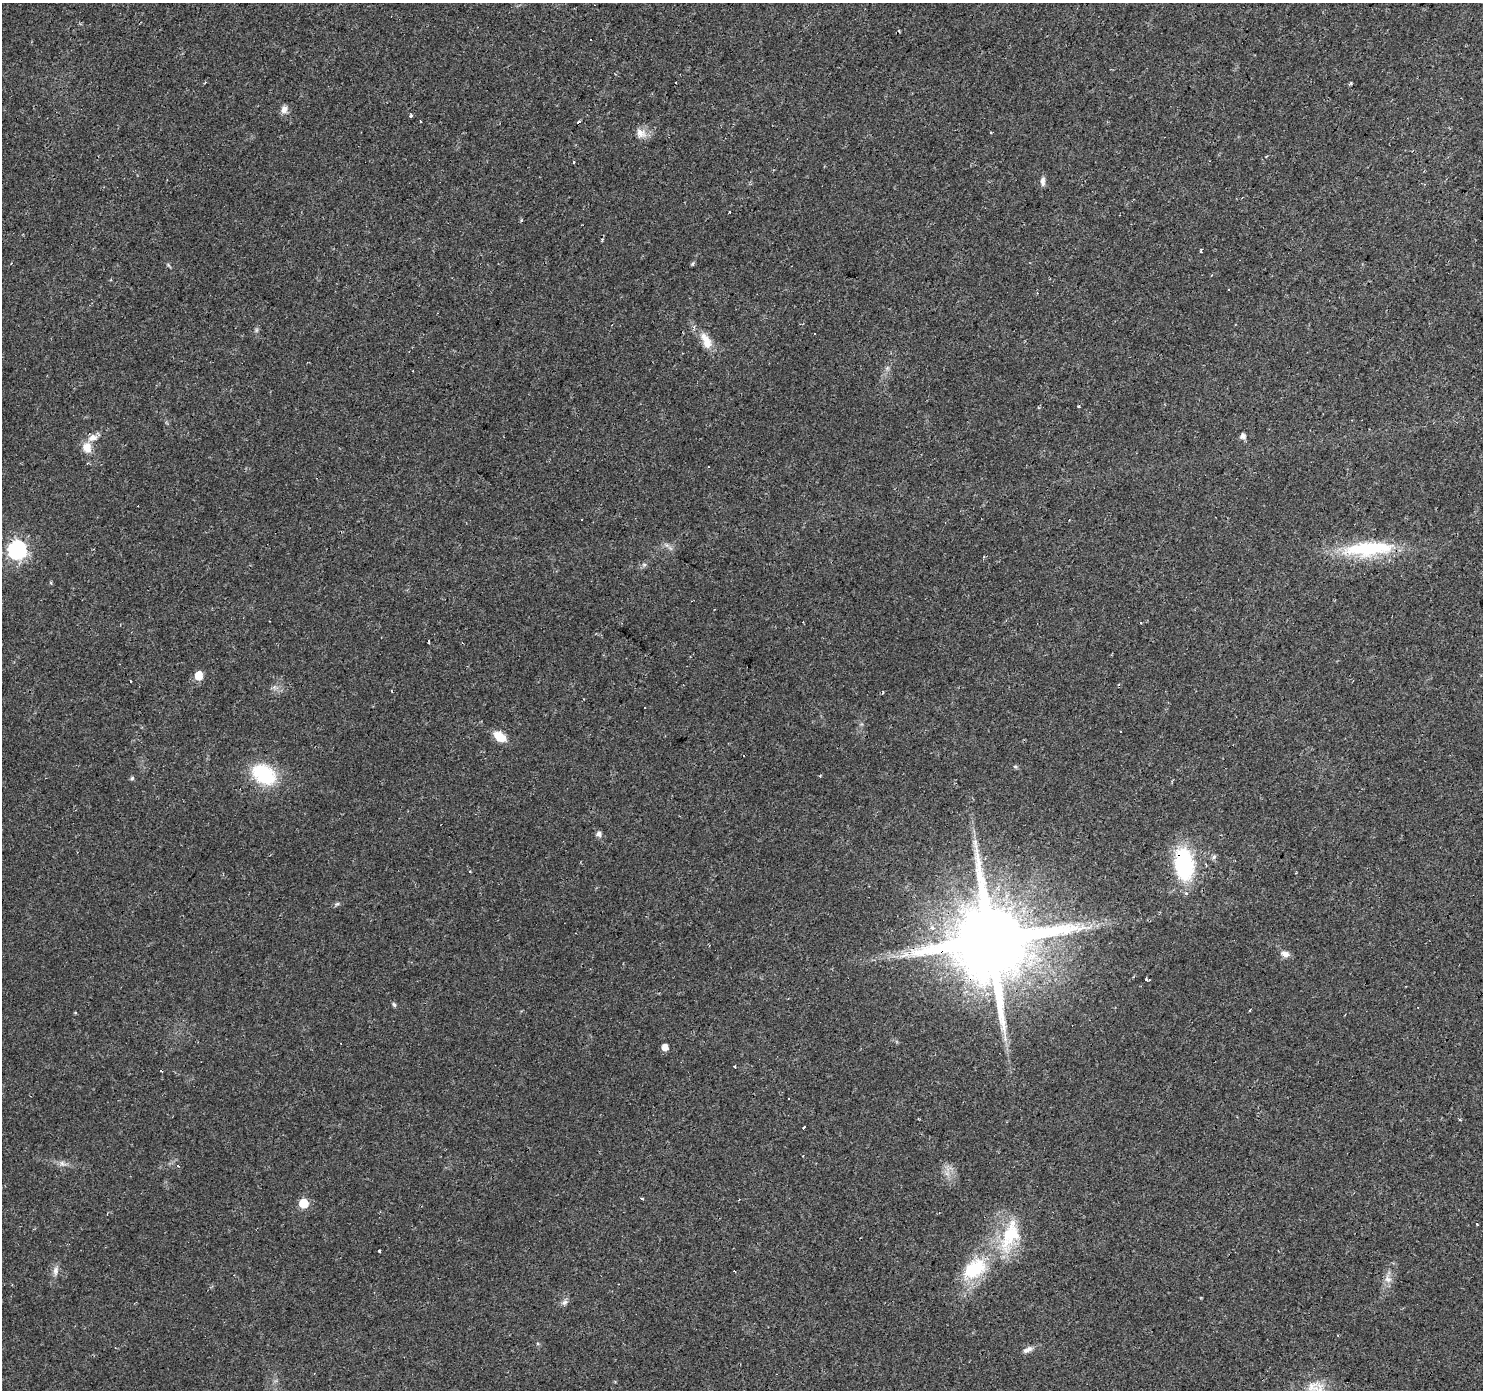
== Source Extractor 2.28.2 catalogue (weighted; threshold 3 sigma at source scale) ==
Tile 10 of 4 x 4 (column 2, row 3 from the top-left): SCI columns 1481-2961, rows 1569-2956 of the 5924 x 5980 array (HDU 1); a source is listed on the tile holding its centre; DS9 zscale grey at full resolution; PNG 1485 x 1392 px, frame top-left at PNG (2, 3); no overlay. Shown black and unused: <1% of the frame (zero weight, under 2 of 3 exposures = <1% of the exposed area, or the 3 px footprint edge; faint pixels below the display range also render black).
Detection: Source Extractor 2.28.2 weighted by HDU 2 'WHT'; one run over the whole footprint, this tile lists its part. Background 0.0235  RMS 0.0031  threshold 0.014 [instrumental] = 3 sigma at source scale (4.5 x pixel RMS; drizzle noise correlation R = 1.50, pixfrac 1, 0.0396/0.0396 arcsec/px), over >= 5 px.
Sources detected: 78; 1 too faint to see at this stretch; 18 cosmic-ray / hot-pixel residue — not listed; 2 inside a brighter listed object's ellipse — not listed separately; the other 57 listed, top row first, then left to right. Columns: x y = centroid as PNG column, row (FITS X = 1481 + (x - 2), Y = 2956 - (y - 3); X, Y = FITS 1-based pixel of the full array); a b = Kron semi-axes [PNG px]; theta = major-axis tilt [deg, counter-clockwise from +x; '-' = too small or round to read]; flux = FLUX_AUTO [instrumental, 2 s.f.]
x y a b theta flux
284 109 11 7 87 1.7
411 115 5 4 - 0.41
420 121 3 2 - 0.45
641 133 14 10 -38 2.7
991 133 3 2 - 0.28
574 162 3 3 - 0.29
1043 181 12 6 -90 1.3
521 220 4 4 - 0.37
1201 251 4 3 - 1.1
692 264 6 4 72 0.44
1229 290 3 3 - 0.62
814 333 3 3 - 1.1
706 341 23 10 -65 4.5
1079 406 3 3 - 0.39
1243 436 5 5 - 1.6
92 438 14 9 20 2.5
87 447 12 10 -75 3.6
582 519 3 2 - 0.55
1369 549 63 17 4 25
17 550 7 7 - 110
644 565 6 5 - 0.63
199 675 6 5 - 8.5
883 692 6 2 -80 0.31
1120 731 3 3 - 2.2
499 736 12 8 -36 6
1015 766 6 4 0 0.44
264 774 33 23 -37 17
820 776 3 2 - 0.47
132 778 5 5 - 0.5
599 834 6 6 - 1.4
1214 857 7 5 68 0.69
1184 864 29 18 -84 32
470 872 3 3 - 1.1
337 904 7 4 18 0.52
990 940 21 19 83 5500
1285 954 11 7 -14 1.9
905 955 14 6 33 2.2
1146 980 5 3 - 1.4
394 1005 7 5 -62 0.56
1250 1010 3 2 - 0.41
75 1013 4 3 - 0.32
665 1047 5 5 - 3
734 1067 3 2 - 0.61
161 1071 4 2 - 0.22
789 1098 3 2 - 0.45
804 1127 3 3 - 1.7
62 1163 7 6 - 0.96
642 1198 3 2 - 0.43
303 1203 6 5 - 14
1010 1236 50 22 70 19
379 1251 3 3 - 0.4
974 1269 36 22 36 17
55 1271 13 7 83 1.7
1388 1279 11 8 -43 1.8
564 1302 9 6 33 1
1027 1350 15 6 25 1.5
1313 1387 23 17 9 6.9
Overlapping masked pixels (flux is a lower limit): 2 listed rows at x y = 1184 864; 990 940
Isophote crosses this tile's border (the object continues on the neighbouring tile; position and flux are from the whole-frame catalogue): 1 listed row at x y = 1313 1387